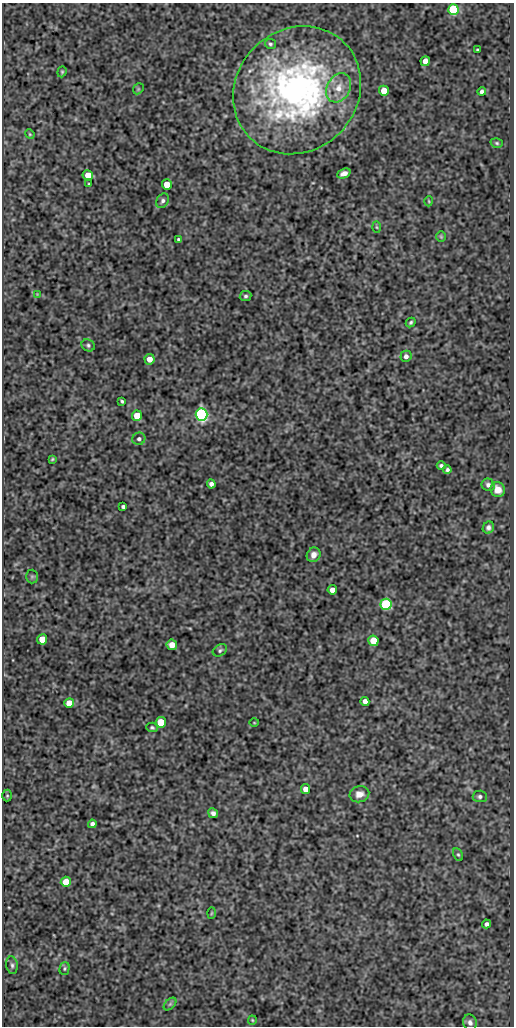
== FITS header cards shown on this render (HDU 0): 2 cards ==
NAXIS1  =                  512
NAXIS2  =                 1024

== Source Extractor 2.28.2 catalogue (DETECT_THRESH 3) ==
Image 512 x 1024 px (HDU 0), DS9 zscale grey, 1 PNG px = 1 image px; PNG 516 x 1028 px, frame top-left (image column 1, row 1024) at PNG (2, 3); each listed source drawn as its Kron ellipse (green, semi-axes under 4 px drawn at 4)
Background 278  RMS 0.77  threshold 2.31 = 3 sigma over >= 5 px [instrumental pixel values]
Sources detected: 67; all 67 listed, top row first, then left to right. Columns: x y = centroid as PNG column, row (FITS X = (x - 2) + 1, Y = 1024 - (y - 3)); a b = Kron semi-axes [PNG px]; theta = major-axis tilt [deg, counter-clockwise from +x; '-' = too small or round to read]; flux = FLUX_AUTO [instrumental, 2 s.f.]
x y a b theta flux
453 9 5 5 - 4400
270 44 5 5 - 95
477 50 3 2 - 47
425 61 5 4 - 440
62 72 6 4 70 69
339 88 15 11 62 760
138 89 6 4 47 77
297 90 67 60 45 20000
384 91 5 5 - 940
482 92 4 4 - 150
30 134 5 4 - 57
497 143 6 4 -17 81
344 173 7 4 21 260
88 175 5 5 - 610
89 184 3 2 - 49
167 184 5 5 - 880
163 201 7 6 - 160
429 201 5 3 - 50
377 227 5 3 - 55
441 237 5 5 - 66
178 239 3 3 - 66
37 294 3 3 - 37
246 296 6 5 - 100
411 322 5 4 - 99
88 345 7 6 - 110
406 356 6 5 - 200
149 359 5 5 - 440
122 401 4 3 - 74
201 415 6 6 - 14000
137 416 5 5 - 1100
139 439 6 6 - 140
52 459 4 3 - 60
441 466 4 4 - 120
447 470 4 4 - 110
211 484 4 4 - 200
488 485 7 6 - 180
498 490 7 7 - 470
123 507 4 4 - 110
488 527 6 5 - 180
314 555 7 6 - 330
32 576 7 6 - 94
332 590 5 4 - 390
386 604 5 5 - 6300
42 639 5 5 - 980
373 641 5 5 - 1500
172 645 5 5 - 450
220 650 8 5 31 110
365 701 4 4 - 260
69 703 5 5 - 650
161 722 5 5 - 1800
254 723 5 3 - 42
152 727 6 5 - 84
306 789 5 4 - 530
359 794 10 8 14 400
7 796 6 5 - 66
480 796 7 6 - 140
213 813 5 4 - 200
92 824 4 4 - 170
458 855 7 4 -62 84
66 882 5 5 - 1000
211 913 6 4 88 58
486 924 4 4 - 140
12 965 9 5 -82 140
64 969 6 5 - 87
170 1004 7 4 45 110
252 1020 4 4 - 56
470 1022 8 6 -75 210